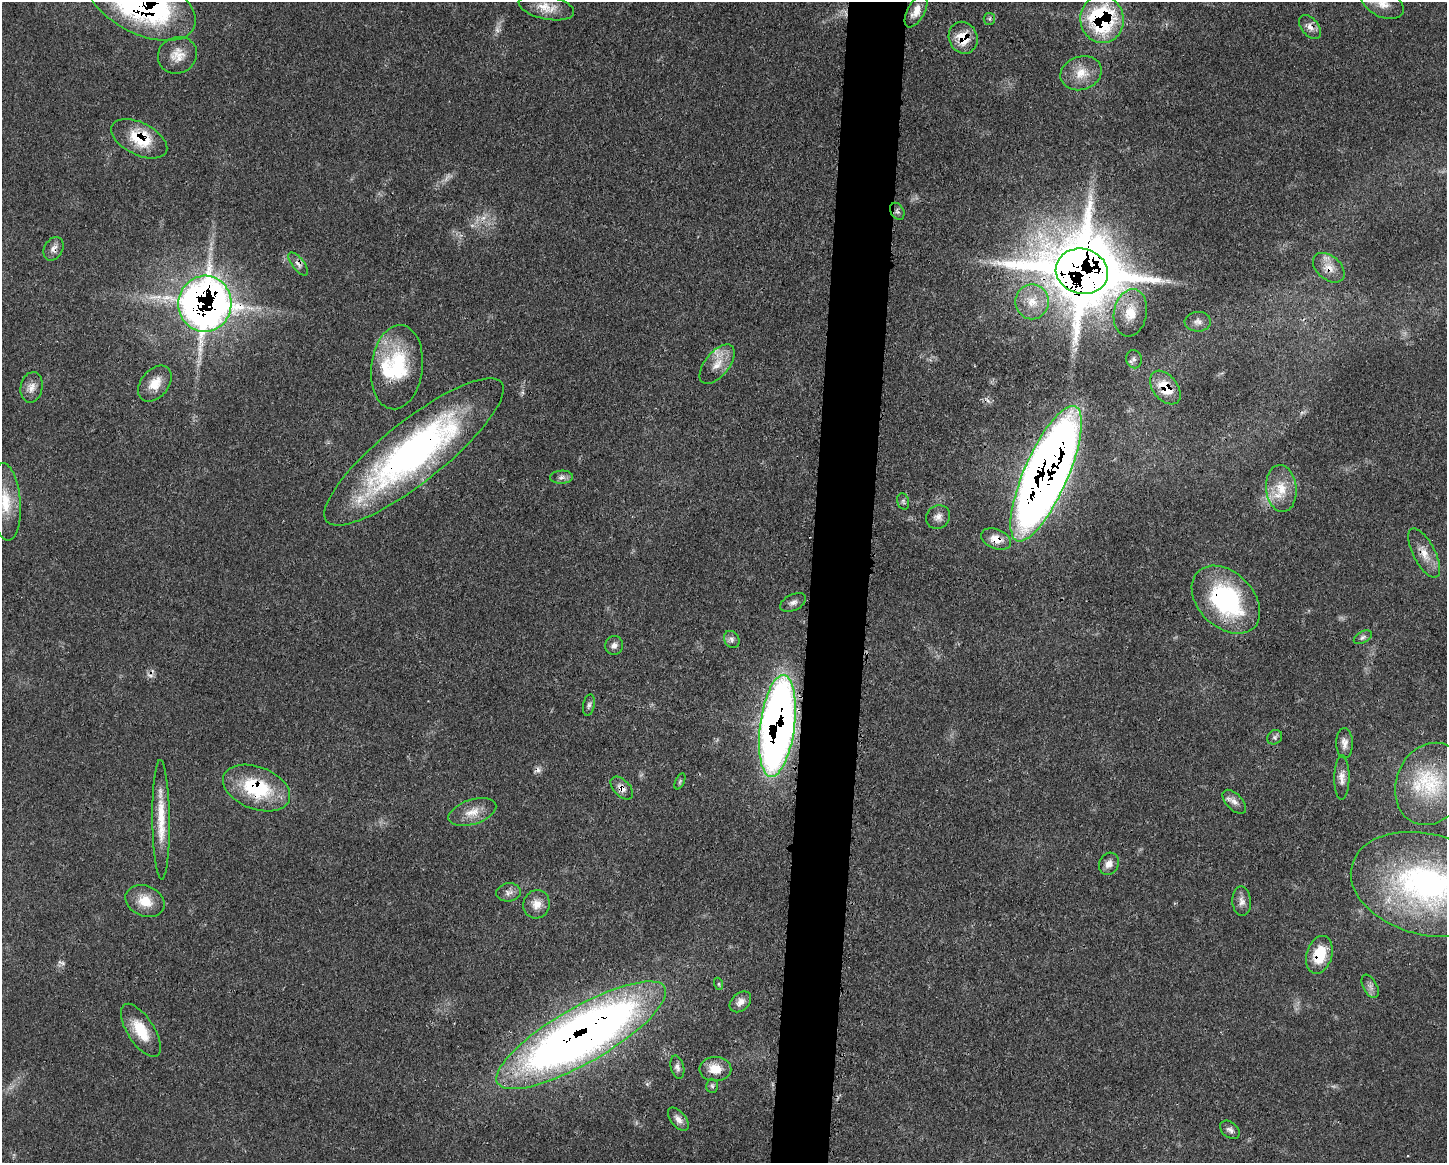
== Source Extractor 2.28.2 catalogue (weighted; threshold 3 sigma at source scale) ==
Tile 5 of 3 x 4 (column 2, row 2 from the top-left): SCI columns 1561-3005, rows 2328-3488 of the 4688 x 4663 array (HDU 1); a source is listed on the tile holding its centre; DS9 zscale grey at full resolution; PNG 1449 x 1165 px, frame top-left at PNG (2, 2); each listed source drawn as its Kron ellipse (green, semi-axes under 4 px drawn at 4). Shown black and unused: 4% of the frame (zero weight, under 3 of 4 exposures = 2% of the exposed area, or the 3 px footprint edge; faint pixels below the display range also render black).
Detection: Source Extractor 2.28.2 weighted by HDU 2 'WHT'; one run over the whole footprint, this tile lists its part. Background 0.0546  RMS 0.0033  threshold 0.0147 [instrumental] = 3 sigma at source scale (4.5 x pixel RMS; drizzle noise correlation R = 1.50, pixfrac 1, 0.05/0.05 arcsec/px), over >= 5 px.
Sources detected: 76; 2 too faint to see at this stretch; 3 cosmic-ray / hot-pixel residue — neither listed nor drawn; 2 inside a brighter listed object's ellipse — not listed separately; the other 69 listed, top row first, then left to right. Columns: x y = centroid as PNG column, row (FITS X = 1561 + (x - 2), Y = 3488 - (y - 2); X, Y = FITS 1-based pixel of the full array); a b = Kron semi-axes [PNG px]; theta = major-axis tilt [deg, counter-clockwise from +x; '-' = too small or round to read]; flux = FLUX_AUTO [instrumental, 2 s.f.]
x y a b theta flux
142 3 58 31 -26 110
1382 3 23 13 -26 4.8
546 7 28 12 -12 5.4
916 11 18 8 61 3.7
989 19 6 5 - 0.67
1102 19 24 21 -83 43
1310 27 14 8 -50 2.2
963 38 16 14 -68 8
177 55 20 18 25 5
1081 73 21 16 19 6.3
139 139 30 16 -26 13
897 211 9 6 -61 0.91
53 249 12 9 61 2
298 264 14 6 -52 1.7
1329 268 18 12 -40 4
1082 271 26 22 -15 3100
1032 302 17 16 - 6.4
205 304 28 26 82 280
1130 313 24 16 79 7.6
1198 322 13 10 2 1.9
1134 359 9 8 - 1.2
717 364 23 12 51 5.4
397 367 42 25 83 26
155 384 20 13 51 5.7
32 387 15 11 78 2.8
1165 388 19 12 -51 8.8
414 452 112 31 39 130
1046 474 73 22 66 670
562 477 11 6 2 1.4
1281 488 23 15 -84 7.8
903 501 8 6 -75 0.78
5 502 39 15 -85 11
938 517 12 11 - 2.2
996 539 15 10 -21 4.4
1424 553 27 11 -62 4.9
1226 600 40 27 -44 44
793 602 14 8 26 1.7
1363 637 10 5 30 0.89
732 639 9 7 -58 1.3
614 645 9 9 - 1.6
589 705 11 5 79 0.96
777 726 51 17 83 290
1275 737 8 7 - 0.9
1344 743 15 8 -89 2.2
1342 777 22 7 89 2.7
680 781 8 4 64 0.61
1431 784 42 34 67 27
257 788 35 21 -21 22
622 788 14 8 -46 2.5
1234 802 15 8 -46 2.2
472 812 25 12 18 5.2
161 820 60 8 -89 9.8
1109 864 11 9 64 2.4
1427 884 77 50 -15 93
509 892 12 9 7 1.7
145 901 20 15 -23 6.4
1242 901 15 9 -86 2.2
536 904 14 13 - 3.5
1319 955 19 12 74 11
719 984 6 4 -72 0.45
1370 986 13 7 -62 1.5
740 1002 12 8 43 2.2
141 1030 30 13 -57 10
581 1035 96 28 30 360
677 1067 12 6 -76 1.4
715 1069 16 12 0 5.3
712 1086 7 6 - 0.72
678 1119 13 7 -50 2.1
1230 1130 11 7 -39 1.4
Overlapping masked pixels (flux is a lower limit): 21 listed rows (the first 20) at x y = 142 3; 1102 19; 1310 27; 963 38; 139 139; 53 249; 298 264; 1329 268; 1082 271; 205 304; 1165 388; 414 452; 1046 474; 996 539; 1424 553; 1226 600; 777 726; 257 788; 622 788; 1319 955
Isophote crosses this tile's border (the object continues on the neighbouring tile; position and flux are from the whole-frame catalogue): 3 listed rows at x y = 142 3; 1382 3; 1427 884